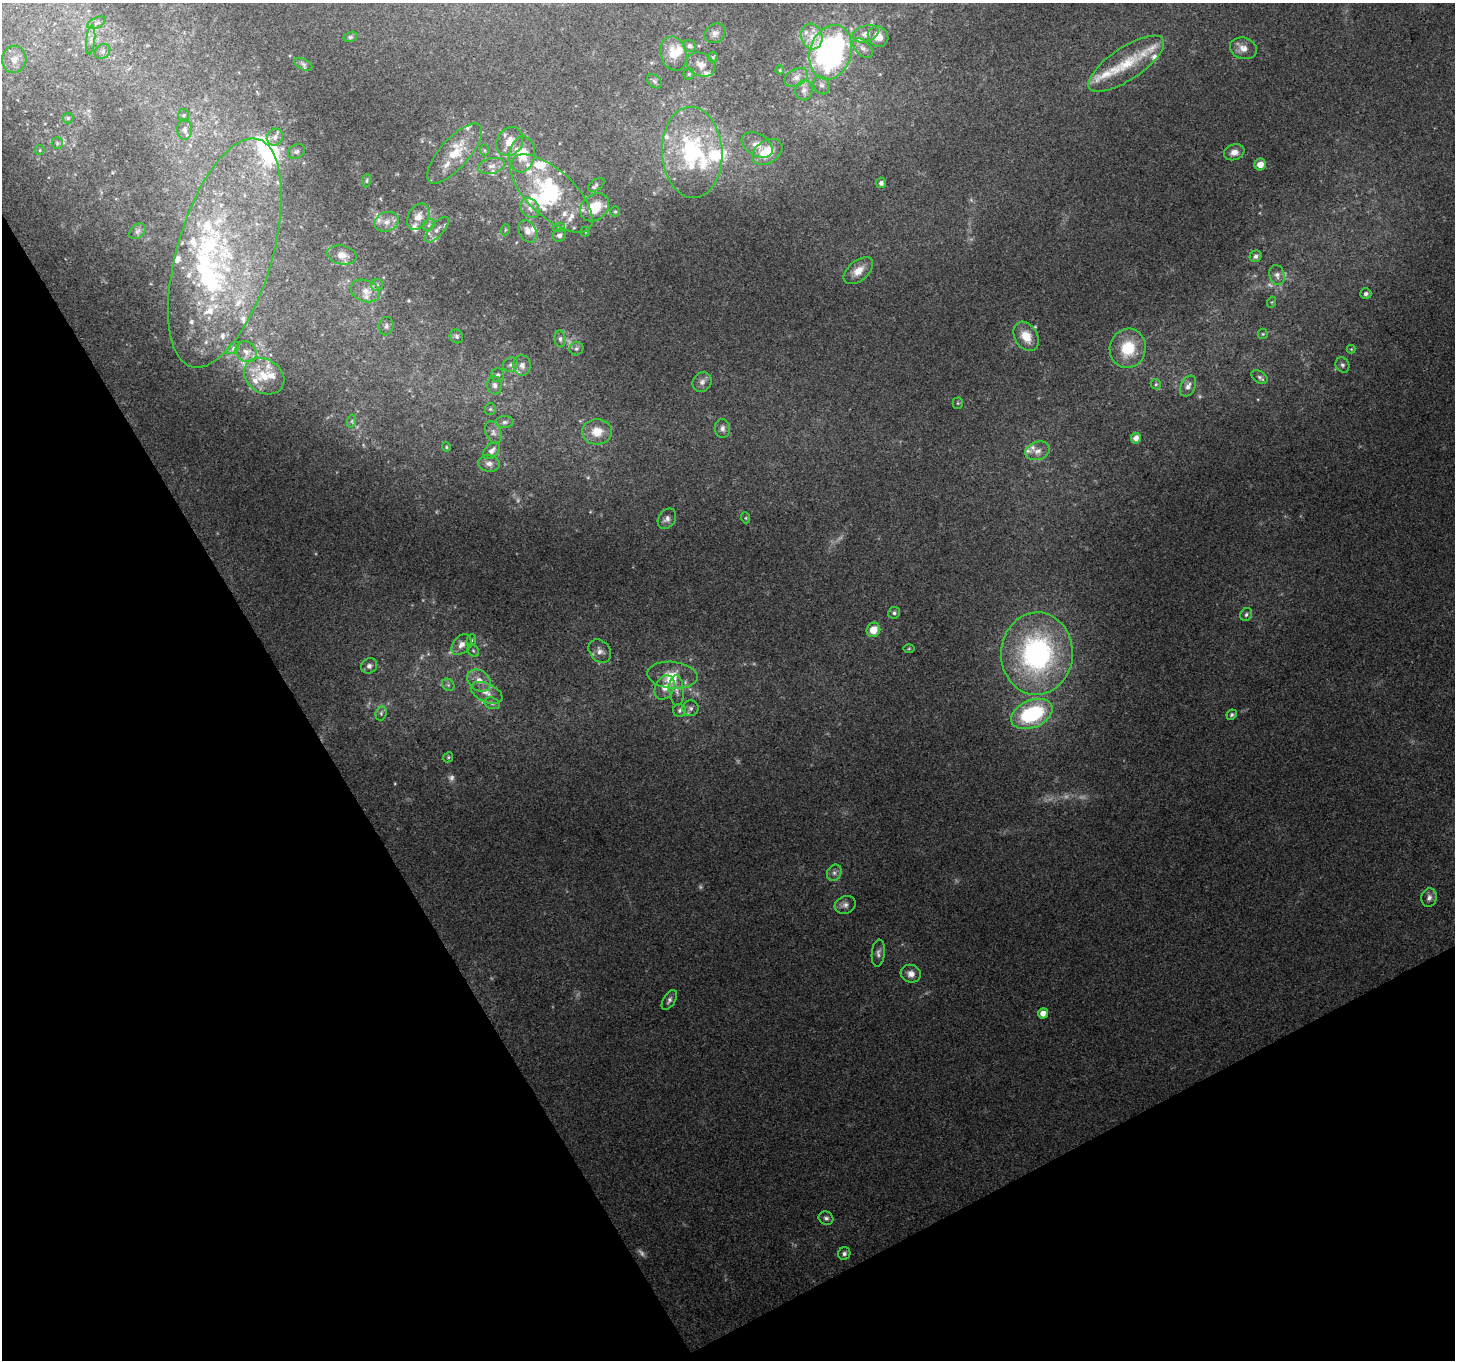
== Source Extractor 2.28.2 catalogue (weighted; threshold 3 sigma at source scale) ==
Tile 14 of 4 x 4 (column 2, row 4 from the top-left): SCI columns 1455-2907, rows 107-1464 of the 5817 x 5710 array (HDU 1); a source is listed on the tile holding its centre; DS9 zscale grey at full resolution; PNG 1457 x 1362 px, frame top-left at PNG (2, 3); each listed source drawn as its Kron ellipse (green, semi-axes under 4 px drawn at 4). Shown black and unused: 28% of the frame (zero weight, under 3 of 4 exposures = <1% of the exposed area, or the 3 px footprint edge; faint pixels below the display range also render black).
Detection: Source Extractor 2.28.2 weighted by HDU 2 'WHT'; one run over the whole footprint, this tile lists its part. Background 0.146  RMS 0.0063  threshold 0.0285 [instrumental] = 3 sigma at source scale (4.5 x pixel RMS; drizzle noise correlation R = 1.50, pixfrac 1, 0.0396/0.0396 arcsec/px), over >= 5 px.
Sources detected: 200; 10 too faint to see at this stretch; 4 inside a brighter object's white glare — neither listed nor drawn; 53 inside a brighter listed object's ellipse — not listed separately; the other 133 listed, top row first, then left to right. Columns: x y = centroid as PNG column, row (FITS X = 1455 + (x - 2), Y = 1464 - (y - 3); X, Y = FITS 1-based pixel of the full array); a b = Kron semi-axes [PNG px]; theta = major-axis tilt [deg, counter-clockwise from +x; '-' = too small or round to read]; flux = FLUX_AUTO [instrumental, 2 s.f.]
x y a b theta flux
97 23 10 5 27 2.2
715 33 11 9 37 3.2
865 34 13 8 17 4.3
878 36 11 9 -50 7.7
350 37 7 5 15 1.3
812 37 13 10 -77 7.6
91 40 14 4 84 2.9
690 46 6 5 - 1.8
863 48 12 7 -46 3.1
1243 48 13 10 -17 5.4
103 51 8 6 44 2.5
831 52 28 20 72 190
674 54 17 13 -74 12
713 57 5 5 - 0.89
14 59 13 12 - 7.3
303 64 9 5 -26 1.6
1126 64 44 16 34 27
701 65 15 11 -28 6.4
780 70 4 4 - 0.7
689 74 5 5 - 1.2
796 77 12 8 28 4.7
655 81 8 6 -42 1.8
822 85 10 7 -56 2.7
804 90 10 8 77 3.9
184 115 7 5 87 1.2
68 118 5 5 - 1
185 129 10 7 -90 3.1
275 137 9 8 - 3.2
510 141 15 12 57 8.9
57 143 6 5 - 1.3
757 145 17 11 -30 5.7
40 150 5 4 - 0.77
484 150 6 4 -88 1.1
296 152 9 6 32 1.9
692 152 45 30 -87 74
767 152 16 11 32 14
1234 152 10 7 19 4.4
455 153 38 14 48 20
522 154 18 13 80 14
1260 164 6 5 - 6.1
492 166 13 7 13 4.1
366 181 7 4 83 0.97
881 183 5 5 - 2
596 185 9 5 32 1.4
551 193 52 23 -43 60
595 207 16 12 42 16
530 208 10 8 -53 4.5
615 212 5 5 - 0.95
418 217 14 10 58 6.5
387 222 12 9 20 5.4
429 225 7 5 51 1.5
559 227 6 4 19 0.89
437 230 16 6 49 3.9
505 230 5 3 - 0.68
137 231 9 6 41 2.1
528 231 12 8 -62 4.9
585 231 5 4 - 0.86
559 235 7 6 - 2.6
225 253 119 47 73 160
342 255 15 9 -11 5.9
1256 256 6 5 - 2.2
858 271 17 10 40 7.7
1277 275 10 7 -75 3.2
377 285 6 6 - 1.5
365 291 15 10 -21 6.6
1366 294 5 5 - 1.9
1272 302 5 3 - 0.69
386 326 9 7 84 2.1
1263 334 5 5 - 0.86
456 336 7 6 - 1.6
1026 336 16 11 -58 11
560 339 8 5 -83 1.8
233 348 7 4 45 1.4
1128 348 20 18 75 25
576 349 7 6 - 1.6
1351 349 4 4 - 0.57
246 352 11 9 -42 4.5
510 365 8 7 - 2.2
522 365 10 8 -85 4.3
1342 365 8 6 -62 1.7
498 375 7 6 - 1.9
264 376 21 17 -32 14
1259 377 9 5 -35 1.8
702 382 10 9 - 3.3
1156 384 5 4 - 1
495 385 9 7 -84 3
1188 386 11 7 64 3.3
958 403 5 5 - 0.93
490 409 6 5 - 1.2
352 421 6 4 72 1.1
505 422 9 6 1 1.9
722 428 9 7 -85 2.7
493 432 11 7 -68 3
597 432 15 12 4 12
1136 438 5 5 - 4.3
446 447 5 4 - 0.77
492 451 10 6 44 3.7
1038 451 13 9 19 4.7
489 463 11 8 -11 3.5
746 518 5 3 - 0.76
667 519 11 8 55 3.2
894 613 6 5 - 1.6
1246 614 7 5 56 1.5
873 630 7 6 - 10
471 640 6 4 69 0.97
461 645 12 8 50 4.6
909 649 6 4 1 0.76
473 650 6 5 - 1.2
600 651 13 10 -51 4.5
1037 653 41 36 88 140
369 666 8 7 - 2.8
672 675 25 13 -6 14
479 681 13 10 -37 7
448 685 7 5 -45 1.4
665 687 13 9 63 7.1
677 690 15 7 -85 3.8
487 693 17 9 -25 6.2
492 703 8 5 -16 1.9
691 708 8 8 - 2.6
679 710 6 6 - 1.7
381 713 7 5 71 1.7
1032 714 22 13 24 64
1232 715 5 5 - 1.2
448 757 5 4 - 0.85
834 873 8 7 - 2.5
1429 898 9 7 77 3
845 905 11 8 25 3.2
878 953 13 6 84 2.8
911 974 10 8 -24 4.2
669 1000 11 6 59 2.1
1043 1013 5 5 - 5.4
826 1218 7 6 - 1.9
844 1254 6 6 - 1.8